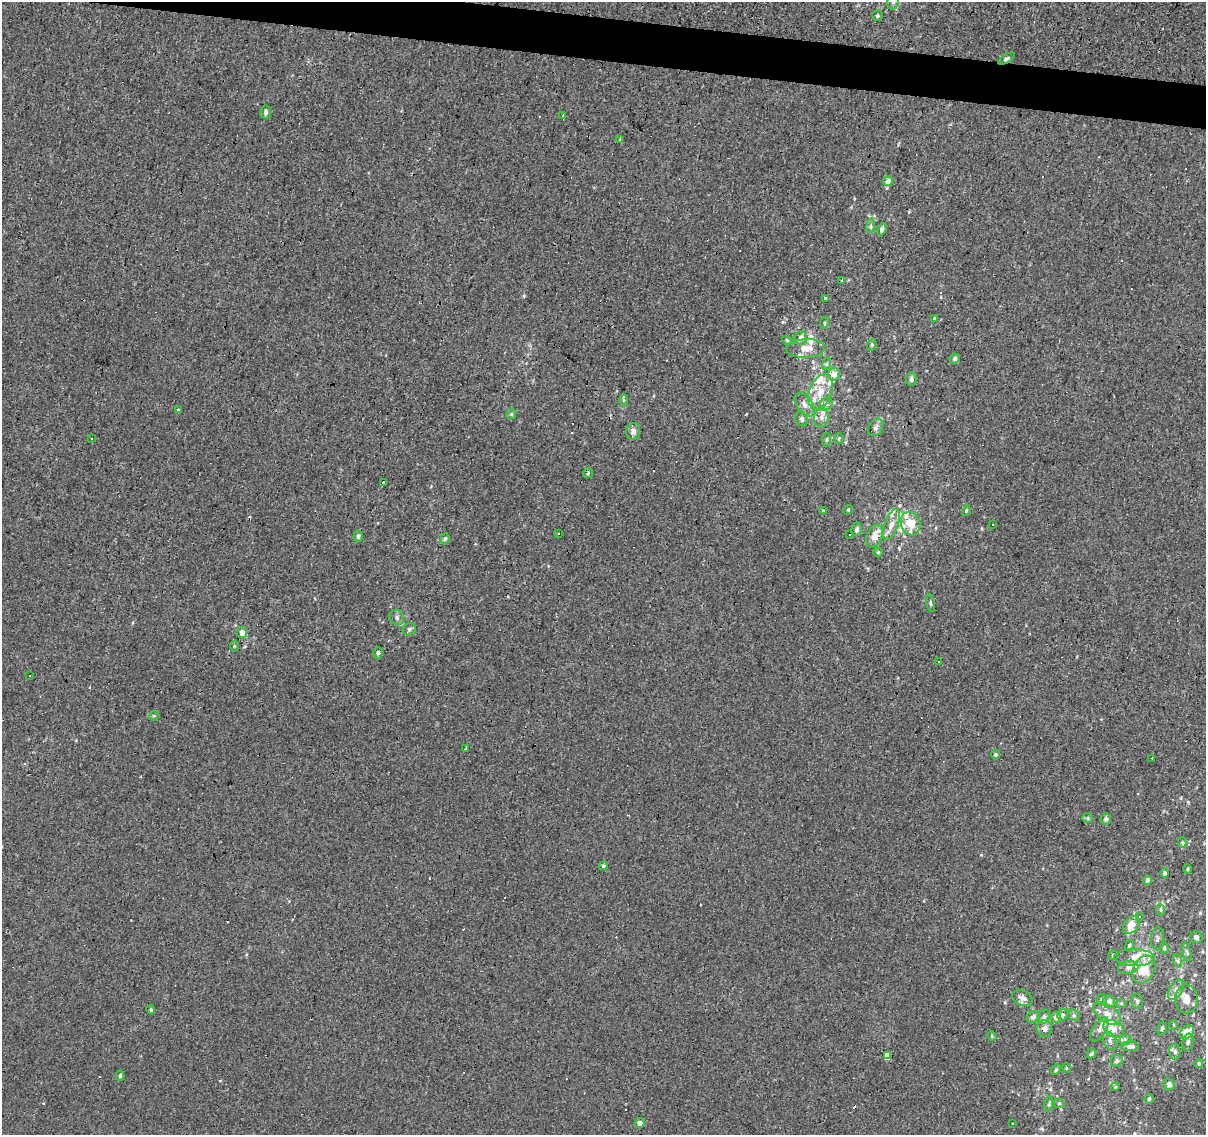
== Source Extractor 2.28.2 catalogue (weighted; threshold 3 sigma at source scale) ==
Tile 11 of 4 x 4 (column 3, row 3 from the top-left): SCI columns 2411-3614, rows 1355-2487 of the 4824 x 5035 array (HDU 1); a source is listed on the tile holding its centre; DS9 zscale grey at full resolution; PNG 1208 x 1137 px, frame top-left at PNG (2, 2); each listed source drawn as its Kron ellipse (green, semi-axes under 4 px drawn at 4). Shown black and unused: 3% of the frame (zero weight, under 3 of 4 exposures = <1% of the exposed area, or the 3 px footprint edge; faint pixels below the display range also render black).
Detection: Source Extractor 2.28.2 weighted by HDU 2 'WHT'; one run over the whole footprint, this tile lists its part. Background -0.00146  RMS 0.0033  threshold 0.0146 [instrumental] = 3 sigma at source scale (4.5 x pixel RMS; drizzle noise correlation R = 1.50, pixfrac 1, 0.0396/0.0396 arcsec/px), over >= 5 px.
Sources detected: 171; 27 cosmic-ray / hot-pixel residue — neither listed nor drawn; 23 inside a brighter listed object's ellipse — not listed separately; the other 121 listed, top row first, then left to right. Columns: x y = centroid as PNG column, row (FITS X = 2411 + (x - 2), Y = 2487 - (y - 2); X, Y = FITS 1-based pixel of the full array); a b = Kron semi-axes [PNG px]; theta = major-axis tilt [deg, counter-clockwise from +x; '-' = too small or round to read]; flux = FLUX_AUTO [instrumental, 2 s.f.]
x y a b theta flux
893 2 8 6 74 0.97
877 15 5 5 - 0.53
1006 59 9 4 31 0.78
266 112 6 5 - 1.1
563 115 3 3 - 3.5
620 139 3 2 - 0.3
888 181 5 4 - 1.6
871 226 7 4 82 0.57
882 229 6 4 66 1.1
842 281 3 3 - 3.8
825 298 3 3 - 2.7
934 318 4 3 - 0.35
825 323 6 3 71 0.41
801 338 6 6 - 1.7
787 340 5 4 - 0.38
872 345 6 4 70 0.49
806 348 19 9 2 4.5
955 359 5 5 - 0.92
826 364 6 4 70 0.55
834 374 6 6 - 2.7
911 379 6 5 - 1
820 392 18 11 69 6
623 400 6 4 89 0.46
826 404 7 6 - 0.95
805 405 13 7 -53 2.2
178 409 3 3 - 5.8
511 414 5 4 - 0.5
821 418 9 7 80 1.7
802 419 8 6 -65 0.9
876 427 9 7 57 0.97
633 431 8 7 - 1.5
839 438 5 4 - 0.46
92 439 3 3 - 0.63
826 440 6 4 83 0.53
588 473 5 5 - 0.45
384 482 3 2 - 0.85
823 510 3 3 - 0.71
848 510 5 4 - 0.36
966 511 5 3 - 0.38
891 524 16 6 70 2.3
911 524 12 9 -70 5.8
993 525 3 2 - 0.32
857 529 7 5 78 1.1
558 533 3 2 - 0.36
850 535 3 3 - 1.4
358 536 5 4 - 0.64
874 536 12 7 70 4
445 539 5 4 - 0.63
878 552 5 4 - 0.37
930 603 8 3 -79 0.48
397 618 8 6 -53 1
409 629 7 6 - 0.76
242 632 6 5 - 2.1
234 646 5 3 - 0.4
378 653 5 4 - 0.62
938 662 3 3 - 0.62
30 675 3 3 - 0.59
154 716 5 5 - 0.37
466 749 4 3 - 5.4
996 755 4 4 - 0.49
1152 758 3 2 - 0.48
1087 818 5 5 - 0.55
1106 819 5 5 - 0.76
1182 843 5 4 - 0.47
603 866 4 4 - 0.46
1188 869 5 3 - 0.31
1165 873 4 4 - 0.76
1147 880 5 4 - 0.77
1161 910 6 4 -87 0.53
1139 917 4 3 - 0.47
1131 925 10 7 48 3.1
1196 937 6 6 - 1.1
1157 938 11 6 84 0.92
1129 946 6 3 80 0.44
1164 948 5 4 - 0.42
1187 952 10 3 -79 0.57
1113 955 5 5 - 0.46
1134 957 20 8 -1 4.1
1178 961 7 4 -71 0.62
1128 968 10 6 8 1.7
1144 969 15 10 63 7.8
1176 990 11 6 59 1.6
1022 998 11 7 -27 1.4
1102 999 5 5 - 0.66
1186 999 14 11 -89 3.6
1137 1001 7 5 -77 0.71
1109 1002 6 6 - 1.5
1121 1003 5 4 - 0.38
151 1010 4 4 - 0.59
1107 1014 16 8 -35 3
1062 1015 6 5 - 0.67
1074 1015 6 5 - 0.58
1033 1017 7 5 37 0.98
1044 1017 7 5 72 0.86
1056 1018 5 5 - 1.4
1174 1025 5 3 - 0.31
1162 1028 6 4 71 0.61
1044 1029 8 7 - 1.4
1113 1029 11 8 -32 2.5
1099 1030 14 6 57 1.8
1187 1032 8 6 44 4.3
992 1036 5 4 - 0.44
1125 1040 5 5 - 0.55
1110 1041 9 6 -67 1.2
1188 1042 8 5 80 0.79
1130 1046 9 5 3 1.2
1175 1052 8 6 89 0.79
1092 1054 5 3 - 0.48
888 1056 4 3 - 46
1116 1061 6 5 - 0.75
1199 1063 4 4 - 0.5
1066 1068 5 3 - 0.26
1056 1070 5 3 - 0.36
120 1076 5 4 - 0.65
1169 1084 6 5 - 1.2
1115 1087 4 3 - 0.3
1149 1099 4 4 - 0.71
1059 1103 5 5 - 0.47
1049 1104 7 3 77 0.46
640 1123 5 4 - 1.5
1012 1124 3 2 - 0.44
Overlapping masked pixels (flux is a lower limit): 4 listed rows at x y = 1006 59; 1186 999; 1044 1029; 888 1056
Isophote crosses this tile's border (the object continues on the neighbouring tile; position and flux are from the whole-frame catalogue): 1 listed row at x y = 893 2